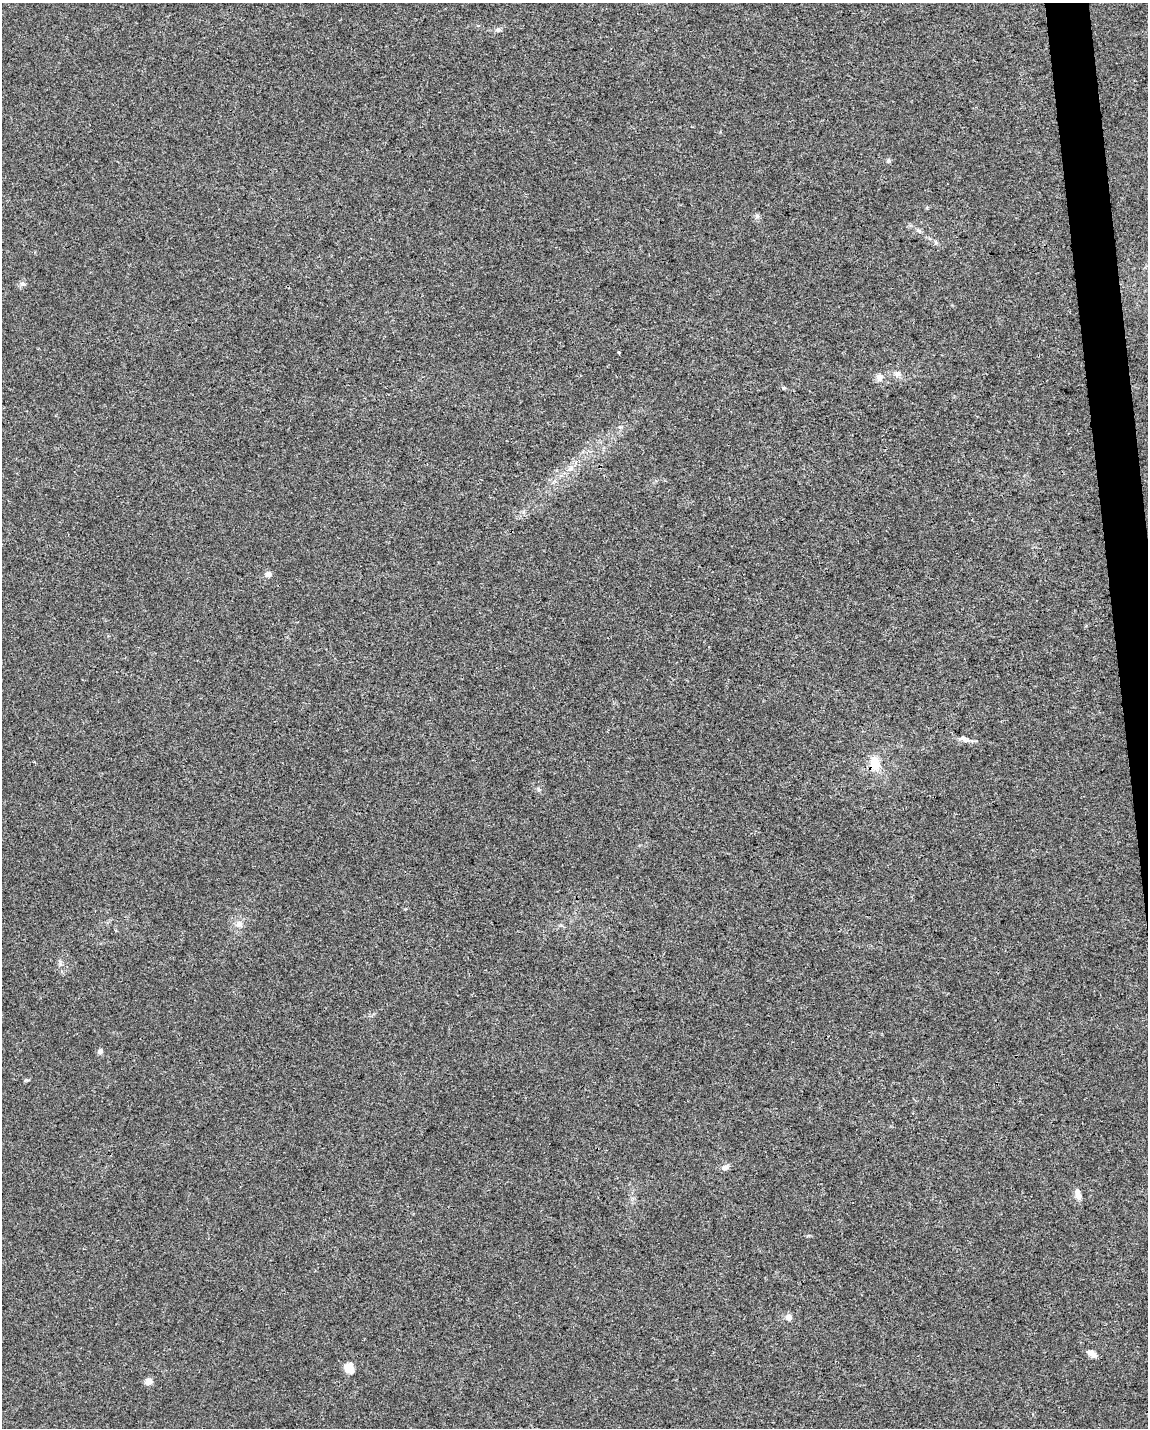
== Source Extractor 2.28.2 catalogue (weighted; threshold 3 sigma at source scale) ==
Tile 6 of 4 x 3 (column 2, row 2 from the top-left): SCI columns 1147-2292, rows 1478-2903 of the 4584 x 4338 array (HDU 1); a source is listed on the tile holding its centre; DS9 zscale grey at full resolution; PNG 1150 x 1430 px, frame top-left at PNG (2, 3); no overlay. Shown black and unused: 2% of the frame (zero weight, under 3 of 4 exposures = <1% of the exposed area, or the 3 px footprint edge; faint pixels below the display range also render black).
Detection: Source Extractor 2.28.2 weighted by HDU 2 'WHT'; one run over the whole footprint, this tile lists its part. Background 0.00662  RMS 0.0031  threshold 0.0141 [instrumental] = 3 sigma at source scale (4.5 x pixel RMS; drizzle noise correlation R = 1.50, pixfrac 1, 0.0396/0.0396 arcsec/px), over >= 5 px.
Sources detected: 22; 1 inside a brighter object's white glare — not listed; the other 21 listed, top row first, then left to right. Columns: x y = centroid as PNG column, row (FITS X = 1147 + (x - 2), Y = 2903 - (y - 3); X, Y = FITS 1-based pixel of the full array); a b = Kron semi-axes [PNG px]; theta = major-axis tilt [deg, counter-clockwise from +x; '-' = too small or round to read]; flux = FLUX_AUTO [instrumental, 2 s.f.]
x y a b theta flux
498 30 7 7 - 0.82
888 161 6 6 - 0.53
757 216 7 5 44 0.68
23 284 8 6 -15 0.88
619 353 3 3 - 4.8
897 374 9 7 22 1.3
879 377 11 8 -89 1.4
784 388 5 4 - 0.4
570 469 7 4 18 0.77
268 574 8 7 - 1.2
964 739 14 6 -28 1.4
875 763 11 7 -81 8
539 790 6 5 - 0.57
239 924 9 9 - 1.7
100 1052 6 6 - 1.1
725 1167 8 6 25 1.5
1078 1195 13 7 -76 2.5
788 1317 9 8 - 1.3
1092 1353 11 7 -33 1.7
350 1370 12 11 - 2.7
149 1381 5 5 - 4.4
Overlapping masked pixels (flux is a lower limit): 1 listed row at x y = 875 763
Unlisted compact peaks at least as high as the median listed source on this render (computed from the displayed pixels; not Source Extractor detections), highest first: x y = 26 1080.